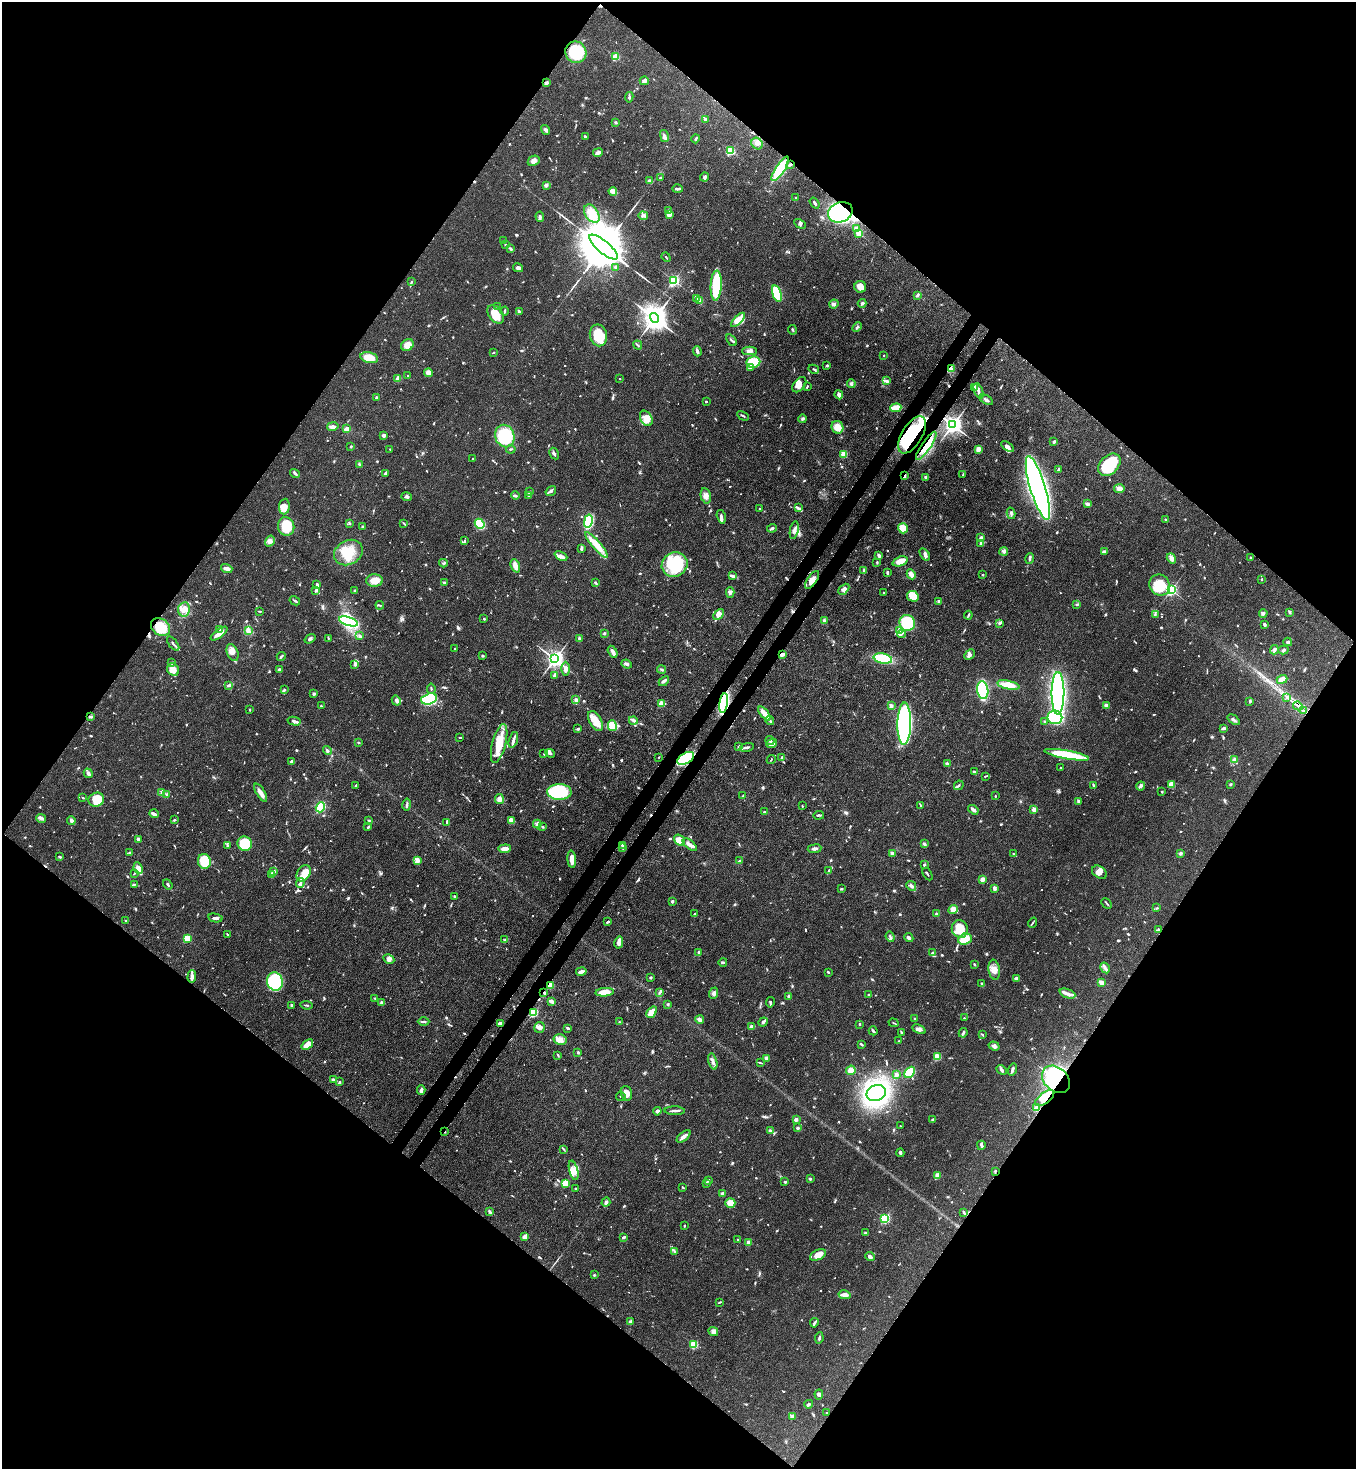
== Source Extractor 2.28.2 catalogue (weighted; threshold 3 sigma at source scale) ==
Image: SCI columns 226-5640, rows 60-5924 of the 6008 x 5986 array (HDU 1 of 3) = the unmasked area's bounding box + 8 px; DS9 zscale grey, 4 x 4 block average (1 PNG px = mean of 4 x 4 image px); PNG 1358 x 1471 px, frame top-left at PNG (2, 2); each listed source drawn as its Kron ellipse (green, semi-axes under 4 px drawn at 4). Shown black and unused: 51% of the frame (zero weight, under 3 of 4 exposures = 7% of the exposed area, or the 3 px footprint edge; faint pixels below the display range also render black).
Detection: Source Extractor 2.28.2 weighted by HDU 2 'WHT'. Background 0.0641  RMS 0.0036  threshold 0.0163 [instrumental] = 3 sigma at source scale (4.5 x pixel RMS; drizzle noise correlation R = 1.50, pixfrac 1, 0.05/0.05 arcsec/px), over >= 5 px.
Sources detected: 1119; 4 too faint to see at this stretch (4 x 4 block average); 5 inside a brighter object's white glare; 8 cosmic-ray / hot-pixel residue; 1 long thin detection or spike segment (spike, bleed or trail) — neither listed nor drawn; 19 coinciding with a brighter row at this scale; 73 inside a brighter listed object's ellipse — not listed separately; of the other 1009, all 500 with FLUX_AUTO >= 2.03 (the completeness limit of this list) listed and drawn (509 fainter detections not listed), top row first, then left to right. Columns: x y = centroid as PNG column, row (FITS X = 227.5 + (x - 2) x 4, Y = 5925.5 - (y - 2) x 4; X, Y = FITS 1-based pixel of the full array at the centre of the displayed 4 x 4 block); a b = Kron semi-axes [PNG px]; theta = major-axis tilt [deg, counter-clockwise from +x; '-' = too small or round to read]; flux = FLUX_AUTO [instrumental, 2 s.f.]
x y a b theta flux
576 52 11 10 - 93
616 57 2 2 - 120
644 81 4 3 - 8.8
546 83 3 3 - 4.6
629 97 5 2 - 3.6
705 119 3 2 - 7
616 122 3 2 - 3
545 130 5 2 - 6.1
664 136 6 3 -78 6.5
586 137 3 2 - 4.6
696 139 4 2 - 4.5
757 143 6 5 - 9.8
730 151 2 2 - 190
598 153 5 2 - 12
534 161 6 4 29 9.2
791 164 3 2 - 2.8
780 169 14 4 57 100
705 177 4 3 - 5.2
660 178 2 2 - 2.2
649 180 3 2 - 2.9
546 185 2 2 - 28
677 189 5 2 - 6.2
613 191 4 3 - 18
796 198 2 2 - 7.1
815 203 6 2 -55 5.1
668 211 3 2 - 2.8
840 212 12 10 22 410
592 214 10 6 -56 35
669 214 3 3 - 23
643 216 4 3 - 5
540 217 5 2 - 3.7
800 224 6 3 -29 4.7
856 228 4 4 - 4.5
859 233 2 2 - 110
504 241 2 2 - 2.7
505 244 3 2 - 2.4
603 247 18 6 -40 25000
511 249 4 3 - 3.7
666 257 5 2 - 2.1
616 267 3 2 - 5.2
518 268 5 2 - 10
674 280 2 2 - 410
411 282 4 2 - 2.2
716 285 15 5 87 110
860 287 6 6 - 16
777 293 8 4 -73 120
917 295 4 2 - 5.5
696 298 3 2 - 2.8
700 301 4 2 - 19
862 303 4 2 - 4.3
834 304 5 3 - 5.1
497 306 2 2 - 2.6
505 311 4 2 - 3.7
519 312 3 2 - 3.1
496 314 10 7 -53 36
654 318 5 4 - 3100
738 320 9 4 46 28
857 327 5 3 - 4.7
792 330 5 2 - 2.9
598 335 11 8 -78 65
731 340 7 2 -54 3.3
407 345 7 5 33 20
638 345 5 2 - 2.8
697 351 5 2 - 8.5
749 351 7 4 1 7.1
493 352 3 2 - 2.1
884 355 2 2 - 2.4
369 358 9 5 -14 30
753 362 7 5 8 59
827 366 2 2 - 5.2
750 367 3 2 - 3.2
951 368 3 3 - 3.7
814 369 5 2 - 3.5
428 373 4 4 - 14
408 375 2 2 - 3.1
398 378 2 2 - 37
620 379 2 2 - 2.9
886 381 4 3 - 4.9
851 383 4 3 - 3.8
799 385 9 5 50 15
807 387 4 2 - 2.5
975 387 3 3 - 10
978 391 8 2 -69 6.2
839 395 4 2 - 13
376 398 2 2 - 2.6
986 400 7 3 -32 6.1
706 401 2 2 - 5.1
896 408 5 3 - 38
743 416 6 2 -27 3.4
646 418 8 5 -60 18
803 419 4 3 - 3.5
953 425 3 3 - 1300
333 426 6 3 12 7.5
837 427 6 6 - 25
347 429 3 2 - 15
383 435 4 3 - 4.9
912 435 21 10 59 140
505 436 11 9 -68 110
1054 442 3 2 - 3.7
351 446 2 2 - 3.3
926 446 17 4 56 30
1007 447 7 4 -35 9.5
390 449 2 2 - 2.7
511 449 4 2 - 2.1
978 449 2 2 - 50
554 454 6 2 -60 5.6
844 454 2 2 - 88
473 458 2 2 - 2.8
359 464 3 2 - 2.7
1109 465 13 9 46 110
1058 469 3 2 - 3.5
295 473 5 3 - 3.8
385 473 4 2 - 4.2
963 475 3 2 - 2.6
905 476 3 2 - 3.5
926 477 3 2 - 4.1
1038 488 33 7 -73 1800
1119 488 5 3 - 12
551 491 6 3 34 6.5
529 492 4 2 - 2.8
515 495 4 3 - 3.3
529 495 2 2 - 9.1
706 496 8 5 -78 11
407 497 5 3 - 6
1087 504 3 3 - 3.3
284 507 8 5 85 19
798 508 3 3 - 3.8
760 509 2 2 - 2.5
1011 513 6 3 -76 4.1
721 517 7 2 -75 6
1165 520 3 2 - 2.3
588 521 6 4 78 150
350 523 3 3 - 2.4
404 523 4 2 - 2.2
480 524 5 4 - 100
286 526 9 8 - 55
362 527 3 2 - 2.9
772 528 5 3 - 3.9
903 528 5 5 - 31
794 530 9 4 79 9.5
981 537 2 2 - 23
464 540 3 2 - 2.3
270 541 6 4 57 9.3
980 544 2 2 - 3.6
597 545 16 4 -49 44
581 548 3 2 - 6.8
1004 551 4 3 - 4.5
1104 552 4 3 - 7.1
348 553 15 12 30 56
925 554 7 3 -56 7.2
879 555 4 3 - 4.9
561 556 7 3 -26 9.4
1030 558 6 2 77 3.4
1171 558 5 4 - 6.6
1250 558 2 2 - 2.3
900 561 8 4 21 22
877 562 3 2 - 2.3
443 563 4 2 - 2.9
675 564 13 12 - 180
515 566 7 3 -69 17
227 568 6 3 -17 11
864 570 4 2 - 4
887 572 4 2 - 4.5
911 574 5 3 - 11
983 575 2 2 - 2.5
732 576 4 2 - 7.3
1262 579 2 2 - 2.5
375 580 8 6 1 29
812 580 10 4 56 16
444 582 3 2 - 3
595 583 4 2 - 3.1
317 584 3 2 - 6
1160 585 11 10 - 69
844 589 6 4 46 9.4
354 590 2 2 - 2.5
1171 590 2 2 - 480
315 591 3 2 - 2.4
730 593 5 3 - 5.4
884 593 2 2 - 2.1
913 596 6 5 - 32
295 601 5 2 - 3.3
939 601 2 2 - 13
1077 604 4 2 - 2.7
380 605 4 2 - 2.1
184 609 7 6 - 18
259 611 3 2 - 2.3
1289 612 4 2 - 3.7
1263 613 4 4 - 4.5
719 614 6 3 48 12
1155 614 3 2 - 2.1
968 615 4 2 - 3.1
484 619 2 2 - 3.5
348 621 10 4 -17 240
824 621 4 3 - 4.2
907 623 8 7 - 97
1000 623 4 3 - 3.7
1264 624 3 2 - 5.8
160 627 10 8 -38 59
220 629 3 2 - 2.6
248 630 4 3 - 6.6
900 630 3 2 - 3.4
219 633 10 3 37 19
605 633 3 3 - 2.6
901 634 4 2 - 4.6
360 636 3 3 - 3.3
328 638 4 2 - 2.1
310 639 6 3 36 4.4
579 639 3 2 - 5
1288 642 4 3 - 4.5
173 643 8 2 -51 4.4
455 648 2 2 - 3.2
1274 650 5 4 - 7.9
1283 650 5 3 - 4
232 652 9 5 -68 12
613 652 6 2 -61 19
782 654 4 2 - 6
970 655 6 3 43 5.6
281 656 5 2 - 2.9
483 656 3 2 - 3.2
883 658 9 5 -11 95
555 659 3 3 - 1300
172 663 2 2 - 2.5
627 664 5 3 - 5
355 665 3 3 - 3
566 669 7 4 90 8.9
173 670 6 5 - 15
279 670 2 2 - 16
662 670 5 2 - 3.2
554 675 3 2 - 3.3
1282 679 5 3 - 24
664 681 6 3 44 5.7
228 685 3 2 - 4.6
1008 685 11 4 -12 39
431 689 5 2 - 2.2
285 690 3 2 - 3.3
983 690 9 5 -82 230
1058 693 21 6 90 540
314 694 2 2 - 6.1
1287 698 3 2 - 2.6
429 699 8 5 16 300
576 700 3 2 - 5.6
396 701 5 3 - 5.1
1250 701 3 2 - 4.3
724 703 10 4 81 250
661 704 2 2 - 76
321 706 2 2 - 2.3
891 706 3 2 - 8.6
1106 706 3 2 - 10
1298 706 5 2 - 2.9
250 710 2 2 - 2.6
1304 711 4 2 - 3.5
764 713 8 3 -50 32
91 717 3 2 - 5.2
1055 717 7 7 - 160
770 720 4 3 - 4.1
1234 720 7 2 -36 5.1
294 721 6 3 -13 5.6
596 721 11 6 -60 33
633 721 4 3 - 4.3
1044 722 4 2 - 2.1
904 724 21 7 89 480
612 726 5 4 - 35
1223 728 4 2 - 6
578 729 3 2 - 3.6
460 737 3 2 - 2.1
513 740 8 2 73 11
770 741 4 2 - 4.3
358 742 3 2 - 2.1
499 743 20 6 75 55
772 744 5 3 - 12
738 747 3 2 - 2.3
747 747 7 2 12 4.8
327 750 4 2 - 3.3
550 753 5 3 - 4.6
544 754 2 2 - 2.4
1067 755 22 4 -10 150
659 757 2 2 - 2.5
782 757 3 2 - 4
686 758 9 5 29 170
1234 759 2 2 - 35
771 760 5 2 - 2.3
291 761 3 2 - 4.6
947 764 3 2 - 8.4
1061 768 3 2 - 2.2
974 772 3 2 - 3.2
88 773 5 2 - 8.9
985 776 3 2 - 2.3
1231 784 2 2 - 12
356 785 2 2 - 2.9
959 785 5 2 - 2.8
1094 785 3 2 - 4.2
1171 785 3 3 - 18
1140 786 4 3 - 6.9
1162 791 2 2 - 2
559 792 12 8 -2 170
162 793 3 2 - 2.7
261 793 10 3 -58 18
167 795 4 2 - 3
743 796 3 2 - 2
995 796 2 2 - 3.3
83 798 3 2 - 2.2
499 799 5 4 - 9.2
96 800 8 7 - 58
1078 801 4 3 - 3.3
407 805 6 2 79 4.2
921 805 3 2 - 2.3
802 806 2 2 - 2.2
320 807 5 3 - 120
1034 809 2 2 - 45
973 810 6 3 -34 7.8
765 812 4 2 - 2.7
154 814 5 2 - 9.1
819 815 5 2 - 3.3
41 818 5 4 - 6
174 820 3 2 - 2.7
369 820 3 2 - 2.4
71 821 4 3 - 8.3
512 821 3 3 - 23
447 822 3 2 - 2.5
537 824 4 2 - 9.6
368 827 3 2 - 2.7
543 827 2 2 - 3.2
138 839 2 2 - 5.8
679 840 6 5 - 31
245 844 7 7 - 64
924 844 3 2 - 4.7
227 845 3 2 - 2.6
622 845 2 2 - 3.4
690 845 8 3 -40 13
622 848 3 2 - 2.8
505 849 6 3 5 15
815 849 7 2 7 6.7
130 853 2 2 - 14
892 853 3 3 - 6.8
1181 853 2 2 - 19
1014 854 4 2 - 2.4
60 857 3 2 - 2.2
572 859 9 3 -85 21
204 861 7 6 - 71
417 861 4 3 - 5.7
739 861 3 2 - 4.3
924 865 2 2 - 7
138 868 6 4 -65 21
829 870 3 2 - 4.3
274 871 3 2 - 5.5
1099 872 8 5 -35 14
134 873 4 2 - 2.1
304 873 9 6 57 35
928 874 7 2 -61 2.7
272 875 4 2 - 7.5
982 879 2 2 - 48
300 883 5 3 - 6
134 884 3 2 - 2.2
168 884 5 2 - 3.1
911 886 5 3 - 9.4
995 888 4 3 - 6.9
841 889 2 2 - 2.8
455 896 3 2 - 4
672 901 2 2 - 17
1107 903 6 2 -46 2.9
1157 908 3 2 - 2.3
953 909 5 4 - 21
936 913 2 2 - 2.3
695 914 3 2 - 5.5
215 918 7 3 -11 6
126 921 4 2 - 2.1
607 922 3 2 - 2.8
1033 923 5 2 - 2.9
960 929 9 8 - 56
1158 930 3 2 - 2.4
227 934 3 2 - 3.2
890 937 5 2 - 4.1
187 938 2 2 - 110
909 938 5 3 - 6.5
965 939 7 5 21 41
505 940 4 2 - 3
619 942 6 3 77 14
699 952 4 2 - 4.3
933 952 4 2 - 4.1
389 959 6 4 -29 9
723 962 4 2 - 3.1
974 964 2 2 - 3
1105 968 5 2 - 5.7
994 970 10 5 -81 15
581 971 5 2 - 9.6
828 972 2 2 - 3.2
192 977 6 3 87 7.1
651 977 2 2 - 12
1016 978 3 3 - 6.1
275 982 9 8 - 160
1101 982 4 2 - 15
982 984 4 2 - 5
550 985 2 2 - 78
544 992 2 2 - 2.7
605 992 9 3 4 31
660 993 3 2 - 4
714 993 6 3 69 6.3
1067 994 8 3 -21 10
869 995 2 2 - 4.7
788 996 4 2 - 3.2
375 998 4 2 - 2.3
551 1001 4 2 - 10
382 1002 3 3 - 3.7
770 1002 5 2 - 2.5
668 1004 2 2 - 3.1
291 1005 3 2 - 3.6
306 1005 6 2 -7 2.7
533 1012 2 2 - 210
652 1012 6 4 52 25
964 1018 3 2 - 2.7
915 1019 2 2 - 12
700 1020 4 3 - 9.9
424 1022 6 2 0 3.7
619 1022 3 2 - 3
763 1022 5 2 - 5.6
500 1023 4 2 - 10
893 1023 5 2 - 2.3
860 1024 3 2 - 2.1
539 1027 5 5 - 8.3
751 1027 2 2 - 36
568 1028 3 2 - 3.8
919 1029 7 4 -25 7.5
873 1031 4 2 - 4.9
901 1032 4 2 - 2.7
963 1033 5 3 - 4.3
982 1035 3 2 - 2.8
560 1040 6 5 - 15
899 1041 2 2 - 2.3
307 1044 6 3 39 28
861 1044 3 2 - 3.9
994 1046 5 3 - 6.5
578 1052 3 2 - 3
558 1055 3 2 - 2.2
937 1057 2 2 - 130
767 1059 3 3 - 8.1
713 1061 8 3 -76 8.9
760 1063 4 2 - 2.5
851 1070 5 4 - 16
1001 1070 6 3 -44 5.2
1012 1070 6 2 73 7.4
910 1072 6 4 49 62
896 1075 2 2 - 28
333 1079 4 3 - 3.6
1056 1079 16 11 -43 210
340 1082 3 2 - 2.3
421 1090 5 2 - 8.6
626 1093 7 5 -71 21
876 1093 10 7 23 620
621 1096 5 2 - 2.8
1045 1098 11 5 38 52
1037 1108 2 2 - 75
657 1111 4 3 - 7.8
675 1111 10 2 -1 5.9
796 1119 2 2 - 26
933 1119 4 2 - 5
900 1126 2 2 - 2
797 1128 2 2 - 6
770 1130 4 2 - 3
445 1132 2 2 - 2.2
684 1136 8 3 39 9
981 1145 4 2 - 3.3
564 1149 3 2 - 2.3
900 1153 4 3 - 4.6
574 1170 10 4 -75 17
995 1171 3 2 - 2.4
937 1175 3 3 - 17
810 1179 3 2 - 3.1
708 1180 4 2 - 3
785 1182 3 2 - 3.4
707 1183 4 2 - 4
565 1184 4 3 - 49
683 1187 3 2 - 2.7
575 1189 2 2 - 2.3
722 1193 2 2 - 16
606 1202 5 4 - 5.8
730 1203 5 5 - 23
489 1211 3 2 - 2.1
964 1212 3 2 - 3.3
885 1218 2 2 - 310
684 1225 3 2 - 2.3
865 1233 2 2 - 13
525 1236 4 2 - 15
623 1237 3 2 - 4
738 1240 3 2 - 2.3
748 1242 2 2 - 27
674 1251 3 2 - 2.2
818 1255 8 5 26 24
870 1257 5 3 - 6.8
594 1275 2 2 - 2.4
844 1295 6 4 -13 10
720 1302 2 2 - 2.2
630 1322 3 2 - 7.7
814 1323 5 2 - 4.9
713 1332 5 4 - 6.5
819 1338 5 2 - 3.6
694 1345 2 2 - 160
819 1394 5 3 - 4.6
809 1404 4 2 - 3.9
827 1413 2 2 - 2.2
792 1416 4 3 - 10
Overlapping masked pixels (flux is a lower limit): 22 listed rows (the first 20) at x y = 576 52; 791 164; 840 212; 951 368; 953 425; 912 435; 926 446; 905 476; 812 580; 160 627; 782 654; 724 703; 1298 706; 1304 711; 686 758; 550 985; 544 992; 533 1012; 1056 1079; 1045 1098
Diffuse or blended objects may show on this block-average render without a row.